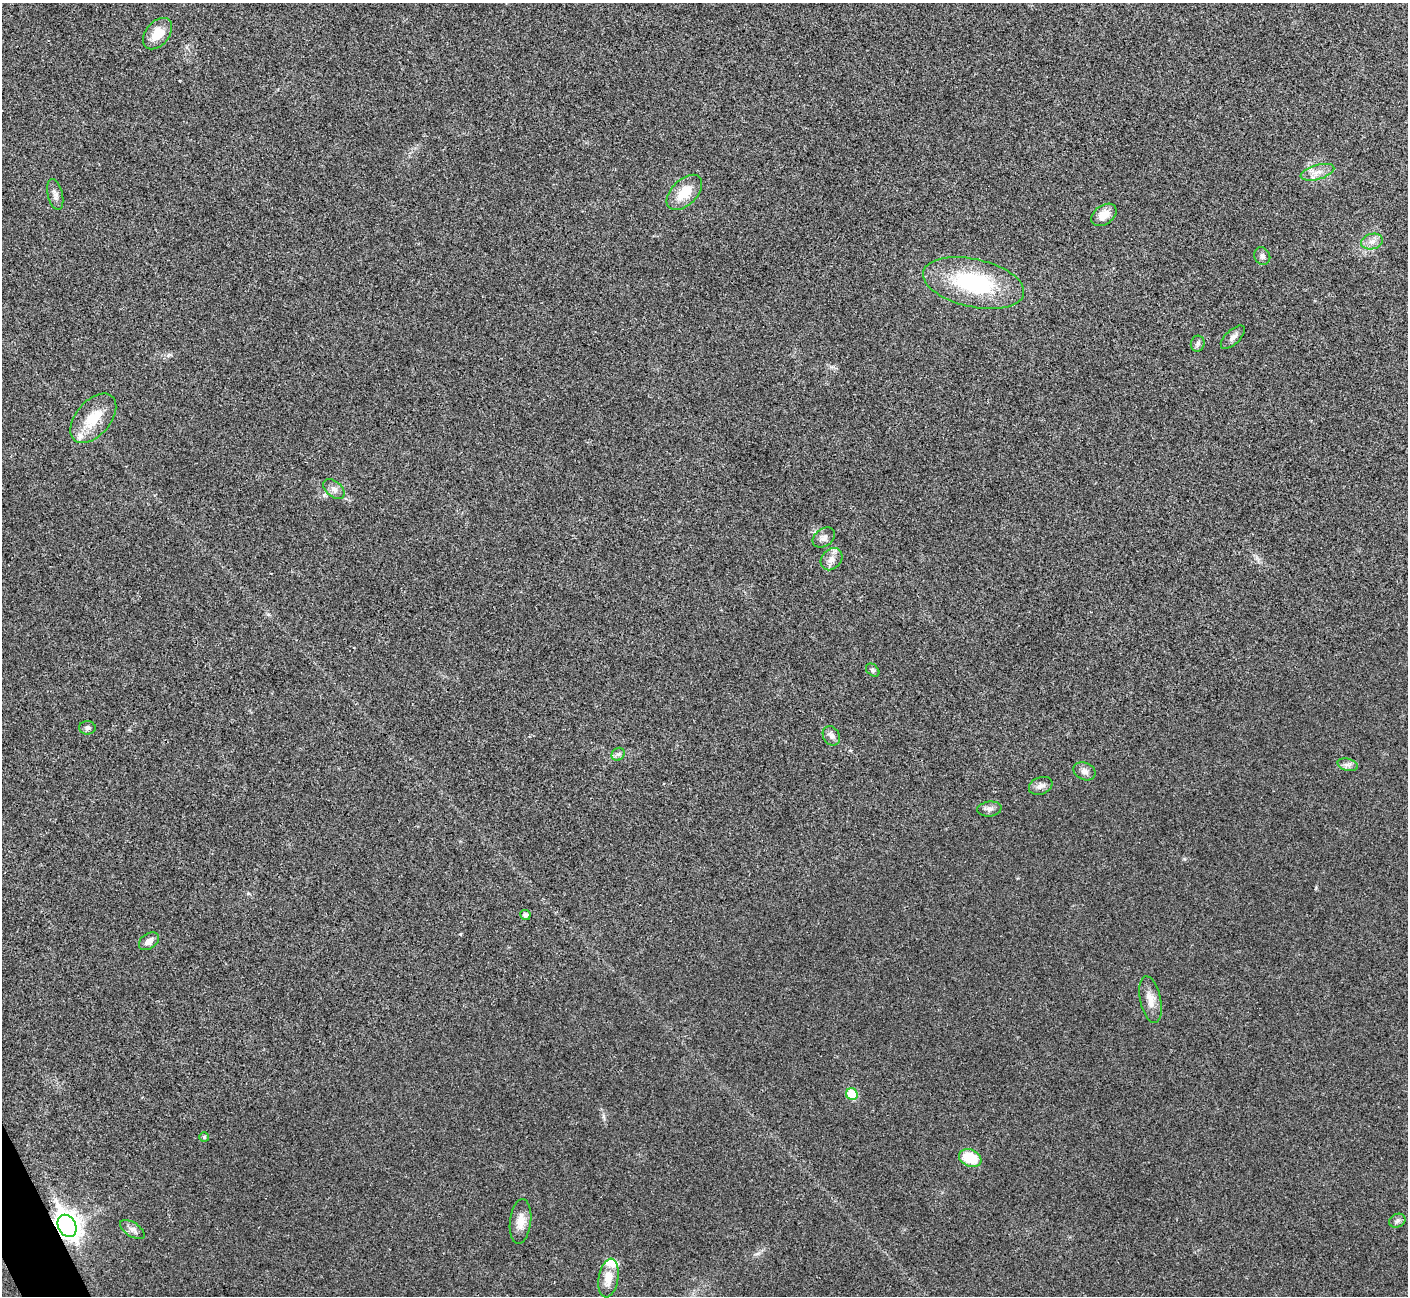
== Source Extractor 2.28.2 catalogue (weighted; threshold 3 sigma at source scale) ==
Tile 7 of 4 x 4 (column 3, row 2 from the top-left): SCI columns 2815-4220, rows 2754-4047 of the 5634 x 5628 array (HDU 1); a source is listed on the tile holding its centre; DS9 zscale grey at full resolution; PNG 1410 x 1298 px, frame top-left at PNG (2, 3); each listed source drawn as its Kron ellipse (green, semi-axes under 4 px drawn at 4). Shown black and unused: <1% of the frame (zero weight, under 3 of 4 exposures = <1% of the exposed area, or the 3 px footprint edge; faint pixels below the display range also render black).
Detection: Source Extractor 2.28.2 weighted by HDU 2 'WHT'; one run over the whole footprint, this tile lists its part. Background 0.0215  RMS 0.0053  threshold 0.0237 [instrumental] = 3 sigma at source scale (4.5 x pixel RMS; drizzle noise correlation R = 1.50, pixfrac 1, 0.05/0.05 arcsec/px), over >= 5 px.
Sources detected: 36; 3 inside a brighter listed object's ellipse — not listed separately; the other 33 listed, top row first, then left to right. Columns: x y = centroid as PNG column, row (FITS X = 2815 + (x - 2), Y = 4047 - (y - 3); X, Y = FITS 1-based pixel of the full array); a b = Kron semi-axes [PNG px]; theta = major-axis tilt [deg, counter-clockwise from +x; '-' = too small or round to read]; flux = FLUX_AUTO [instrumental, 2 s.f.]
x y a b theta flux
158 34 18 11 51 9.5
1317 172 17 7 16 4.2
684 192 21 12 44 12
55 195 16 7 -77 2.7
1104 215 14 9 35 6.1
1372 242 11 7 15 3.2
1262 256 9 7 -59 1.9
973 283 51 24 -12 52
1233 337 15 7 43 2.8
1198 344 8 7 - 1.4
93 418 29 17 50 14
334 489 12 7 -40 2.6
824 537 12 8 35 2.6
831 559 12 9 47 3.6
873 670 8 5 -42 1.1
87 728 8 6 -2 1.5
831 736 10 8 -59 2.2
618 754 7 6 - 1.4
1348 765 10 6 -14 2
1084 771 11 8 -24 2.5
1041 786 12 8 20 2.6
989 809 12 7 6 2.2
525 915 5 5 - 1.7
149 941 11 7 36 3.3
1151 1000 24 10 -78 6
852 1094 6 5 - 18
204 1137 5 5 - 0.92
970 1158 11 8 -21 17
520 1221 22 10 83 6.2
1397 1221 8 6 26 1.6
67 1226 12 9 -62 520
132 1230 14 7 -33 2.6
608 1278 19 9 80 7.1
Overlapping masked pixels (flux is a lower limit): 1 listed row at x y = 67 1226